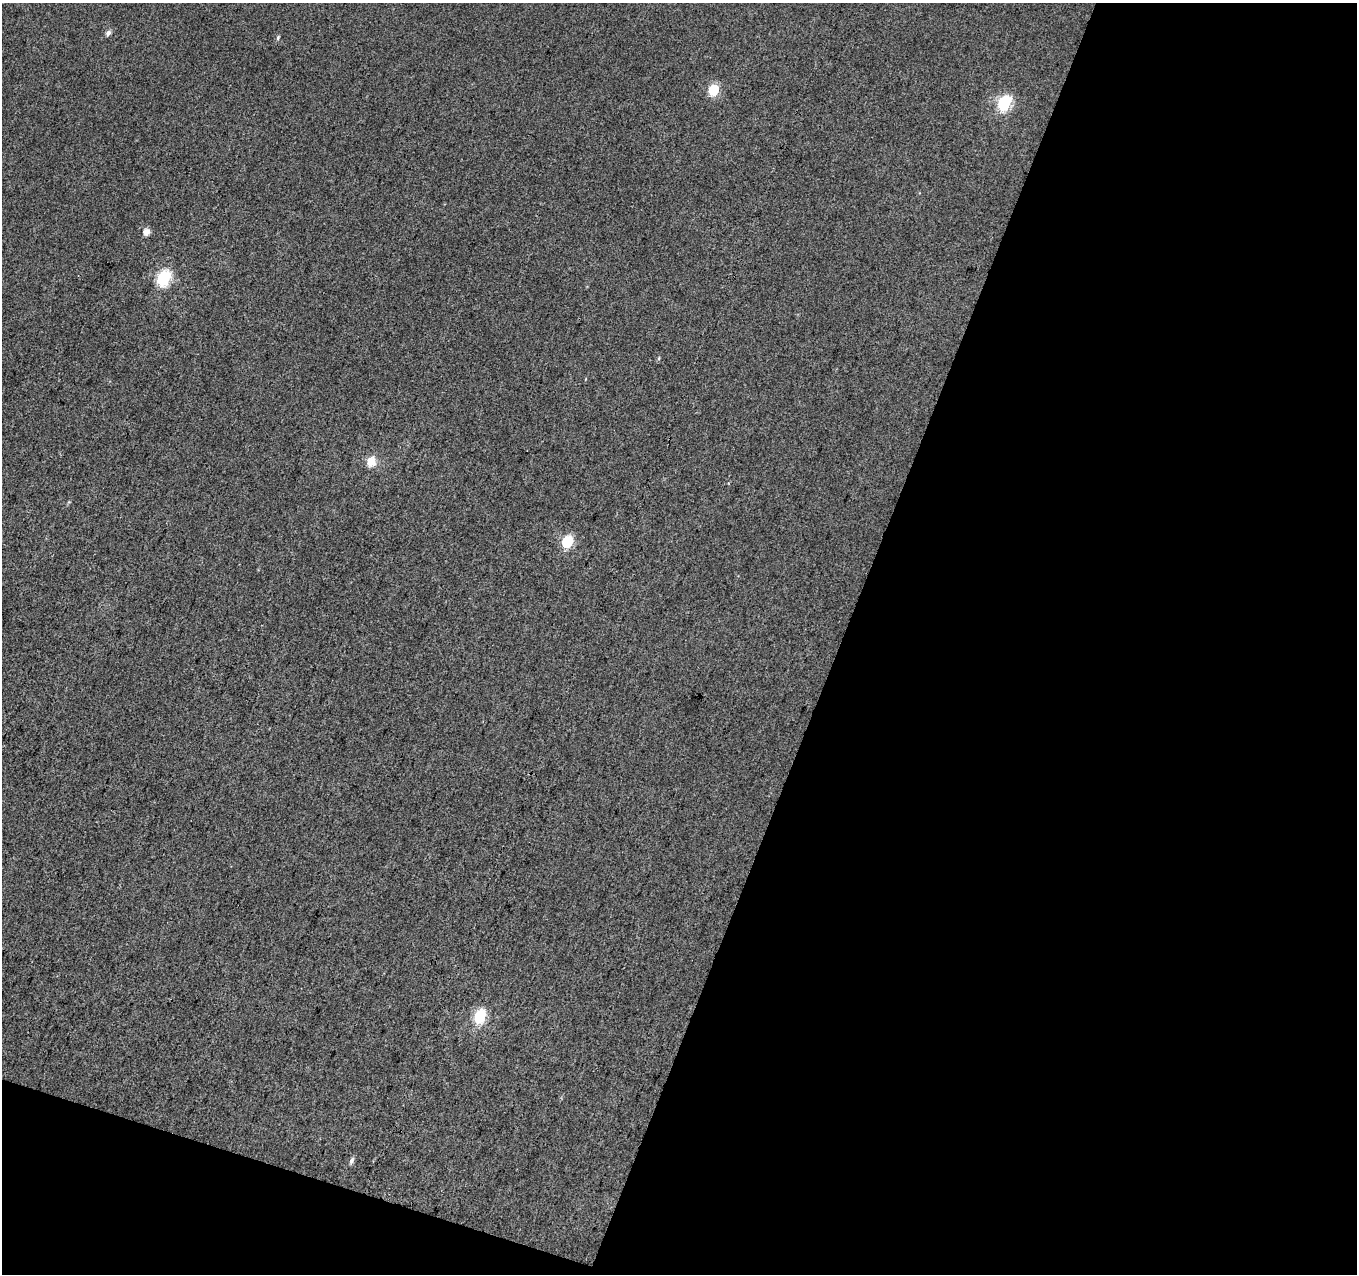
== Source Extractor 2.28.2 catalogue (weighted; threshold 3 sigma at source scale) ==
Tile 4 of 2 x 2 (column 2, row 2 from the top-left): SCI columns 1358-2712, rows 127-1398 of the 2712 x 2779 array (HDU 1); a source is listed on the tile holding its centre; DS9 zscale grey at full resolution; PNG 1359 x 1276 px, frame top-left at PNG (2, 3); no overlay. Shown black and unused: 41% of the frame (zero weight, under 3 of 4 exposures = <1% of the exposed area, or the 3 px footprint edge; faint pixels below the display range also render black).
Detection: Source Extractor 2.28.2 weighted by HDU 2 'WHT'; one run over the whole footprint, this tile lists its part. Background 0.0147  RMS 0.011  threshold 0.0502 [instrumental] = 3 sigma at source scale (4.5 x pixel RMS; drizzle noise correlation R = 1.50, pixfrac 1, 0.0396/0.0396 arcsec/px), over >= 5 px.
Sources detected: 11; all 11 listed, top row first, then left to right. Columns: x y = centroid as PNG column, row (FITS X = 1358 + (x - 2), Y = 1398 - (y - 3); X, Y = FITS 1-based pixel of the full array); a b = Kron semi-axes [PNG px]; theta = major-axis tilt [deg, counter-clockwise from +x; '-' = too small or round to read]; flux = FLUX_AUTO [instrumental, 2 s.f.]
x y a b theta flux
108 33 7 5 47 3.9
278 38 6 4 64 1.7
713 90 7 6 - 54
1004 103 8 6 61 130
146 232 6 6 - 7.8
164 277 8 6 64 150
659 358 5 3 - 1.3
371 462 13 11 72 12
567 541 7 6 - 69
480 1016 7 6 - 98
351 1161 8 5 64 3.3